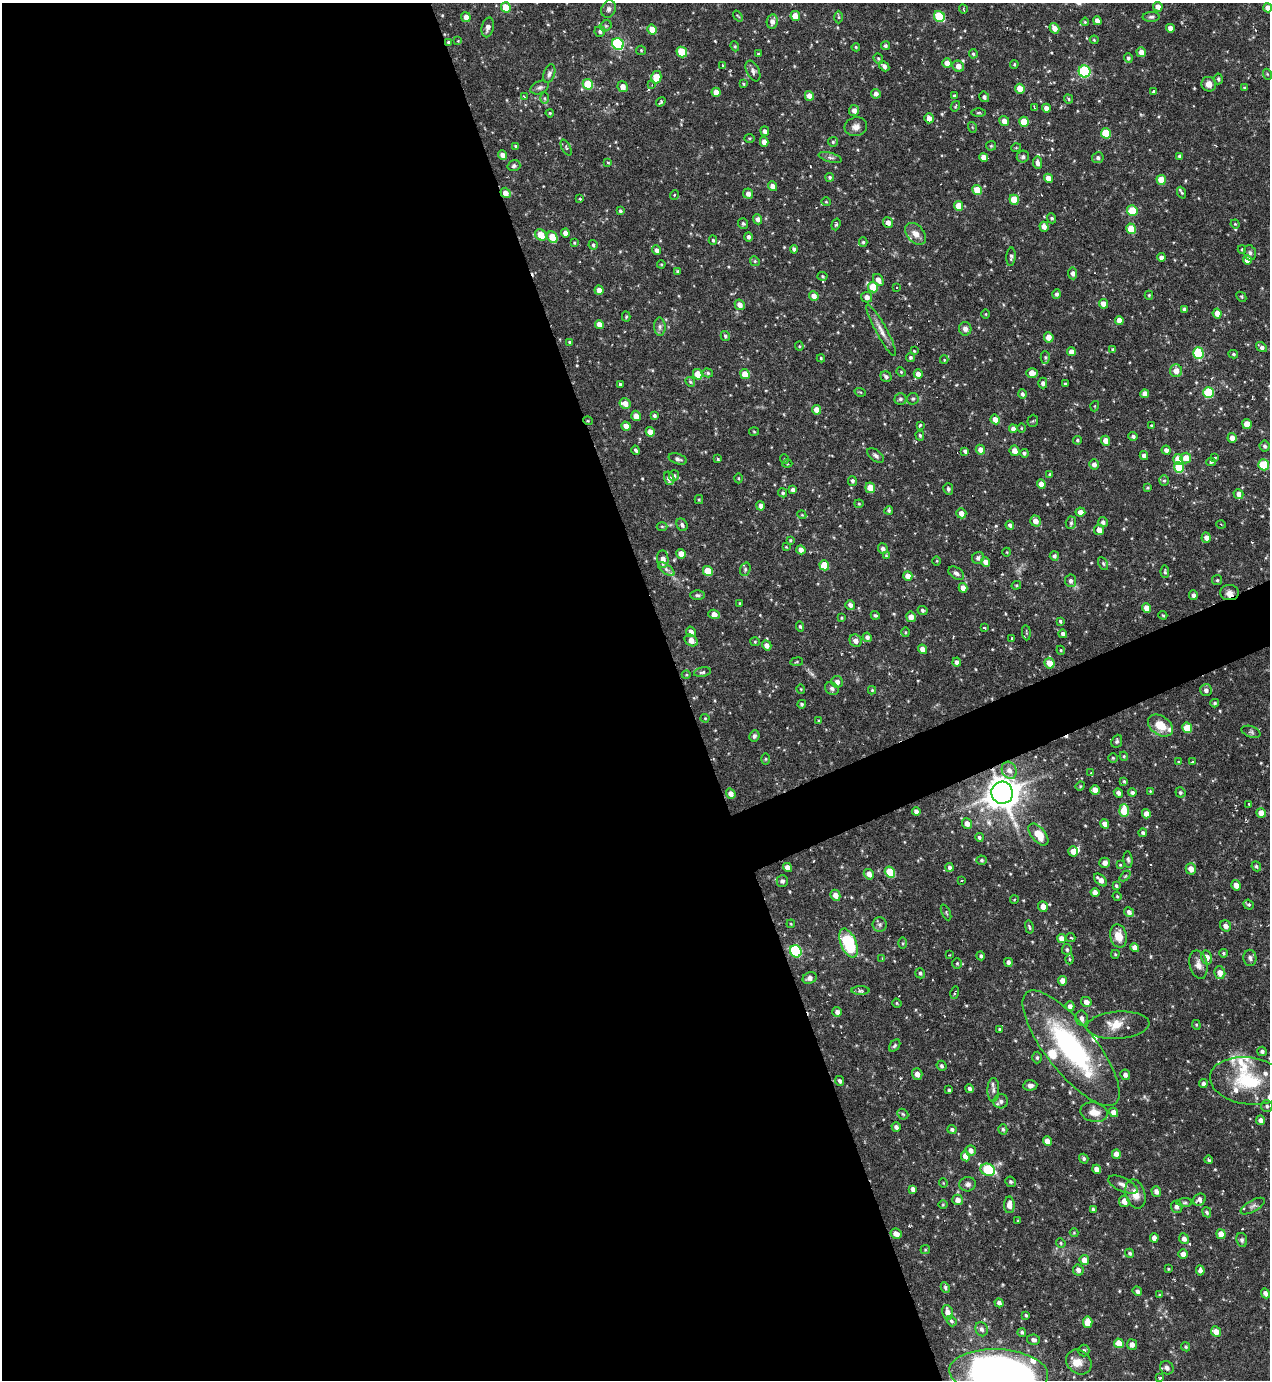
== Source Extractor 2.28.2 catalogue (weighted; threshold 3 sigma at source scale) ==
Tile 9 of 4 x 4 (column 1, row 3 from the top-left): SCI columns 150-1417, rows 1379-2756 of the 5499 x 5511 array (HDU 1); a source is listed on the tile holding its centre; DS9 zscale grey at full resolution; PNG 1272 x 1382 px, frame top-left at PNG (2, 3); each listed source drawn as its Kron ellipse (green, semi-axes under 4 px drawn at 4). Shown black and unused: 56% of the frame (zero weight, under 3 of 6 exposures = <1% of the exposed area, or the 3 px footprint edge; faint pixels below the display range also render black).
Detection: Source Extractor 2.28.2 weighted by HDU 2 'WHT'; one run over the whole footprint, this tile lists its part. Background 0.0695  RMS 0.0041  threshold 0.0168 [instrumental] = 3 sigma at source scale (4.09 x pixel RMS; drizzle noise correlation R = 1.36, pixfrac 0.8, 0.05/0.05 arcsec/px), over >= 5 px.
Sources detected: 539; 1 too faint to see at this stretch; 3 cosmic-ray / hot-pixel residue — neither listed nor drawn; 13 inside a brighter listed object's ellipse — not listed separately; of the other 522, all 500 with FLUX_AUTO >= 0.309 (the completeness limit of this list) listed and drawn (22 fainter detections not listed), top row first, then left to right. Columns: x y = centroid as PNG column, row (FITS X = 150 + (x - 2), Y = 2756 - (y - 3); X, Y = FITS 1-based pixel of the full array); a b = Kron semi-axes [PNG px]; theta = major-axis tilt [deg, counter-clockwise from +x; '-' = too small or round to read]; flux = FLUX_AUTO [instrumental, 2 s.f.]
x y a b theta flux
506 7 5 4 - 8
1158 7 5 4 - 2.2
1268 8 4 4 - 2.7
609 9 9 7 68 1.2
963 9 4 3 - 0.34
738 16 6 3 -52 0.36
795 16 5 4 - 4.1
939 16 6 5 - 21
466 17 5 4 - 2.5
839 17 6 4 -89 0.54
1151 17 8 5 2 0.93
772 21 7 5 80 2.1
1097 21 4 4 - 2.4
1085 22 4 4 - 0.39
606 26 6 5 - 0.68
488 27 10 6 76 1.9
1054 28 5 4 - 2.5
1170 28 4 4 - 2.1
652 30 5 4 - 5.7
600 31 5 5 - 1
1094 40 4 3 - 0.41
458 41 4 4 - 0.33
448 42 4 3 - 0.54
618 44 6 5 - 46
735 46 5 4 - 0.52
886 46 4 4 - 0.8
856 47 4 3 - 0.44
641 50 5 4 - 0.47
682 52 5 5 - 12
1141 52 5 4 - 2.8
758 54 4 3 - 0.45
973 54 5 4 - 0.59
1128 58 5 4 - 0.81
878 59 6 4 -69 0.55
947 63 5 4 - 2.5
1014 64 4 4 - 0.5
723 66 3 3 - 0.46
884 66 6 4 -48 1.3
958 66 6 5 - 2.8
753 71 11 6 -65 1.4
1085 71 6 6 - 42
549 74 10 5 71 1.2
1267 74 5 3 - 0.36
656 77 6 5 - 6.4
1218 79 5 4 - 0.68
588 84 5 5 - 14
743 84 4 3 - 0.43
1209 84 7 7 - 2.6
652 85 3 3 - 0.33
540 87 9 6 24 1.2
623 87 5 5 - 2.6
1244 88 4 3 - 0.37
1020 89 5 4 - 4.2
1153 91 4 3 - 0.82
716 92 5 4 - 3.4
876 94 5 4 - 1.5
954 95 4 3 - 0.6
809 96 5 4 - 3
524 97 4 3 - 0.36
984 97 5 5 - 1
545 98 6 4 -89 0.67
1068 99 5 4 - 0.51
661 102 5 2 - 0.6
955 106 5 4 - 0.44
1034 108 3 2 - 0.5
1046 108 4 4 - 2.1
854 110 5 5 - 2.1
550 113 4 3 - 0.42
979 113 7 3 1 0.53
929 118 5 4 - 2.1
1004 121 5 4 - 2.7
1024 122 5 4 - 6.9
856 127 11 9 12 2.2
972 127 5 3 - 0.36
765 131 4 4 - 1.2
1106 133 5 5 - 13
749 138 5 3 - 0.4
764 142 5 4 - 2.5
833 142 5 5 - 0.58
516 146 4 3 - 0.64
991 146 5 4 - 0.44
566 148 9 4 -64 0.6
1016 148 5 3 - 0.33
503 155 5 4 - 2.6
1179 156 4 4 - 0.72
830 157 12 4 -15 1.1
984 157 5 4 - 2.5
1023 157 6 6 - 1.2
1098 158 6 5 - 1
608 163 4 3 - 0.35
1037 163 6 4 -85 1.5
514 166 6 5 - 0.9
830 177 4 4 - 0.67
1048 178 4 4 - 2.7
1161 180 5 4 - 6.5
773 186 5 4 - 2.4
977 190 5 4 - 6.4
505 193 5 4 - 2.9
1182 193 6 4 -68 0.57
748 194 5 5 - 2.1
674 195 5 3 - 0.31
580 199 3 3 - 0.47
1014 200 5 4 - 8.1
826 202 4 4 - 0.42
959 206 5 4 - 5.4
620 211 4 3 - 0.76
1132 211 5 5 - 10
1052 218 5 4 - 0.6
758 219 5 4 - 1.5
743 223 5 5 - 0.72
888 223 5 5 - 2.2
836 224 6 3 71 0.66
1235 224 5 4 - 0.36
1044 227 5 4 - 2.1
1131 229 5 5 - 9.7
565 233 4 4 - 1.9
916 234 12 8 -49 3
541 235 6 5 - 6.8
552 237 6 5 - 7.4
748 237 5 4 - 1.1
713 240 4 4 - 0.58
863 242 5 4 - 0.61
574 243 4 3 - 0.4
593 245 4 4 - 0.68
794 249 4 4 - 1.1
1242 249 4 3 - 0.42
657 250 5 4 - 1.4
1250 253 8 5 -74 0.84
1011 257 9 4 86 0.94
1161 257 4 4 - 1.5
1247 260 5 4 - 3
755 261 5 4 - 0.51
661 264 4 3 - 0.33
678 271 4 4 - 0.67
1073 273 6 4 -82 1.6
823 276 5 4 - 0.48
878 280 6 5 - 2.4
873 287 5 5 - 10
897 287 3 2 - 0.36
599 290 5 4 - 3.1
1057 294 5 4 - 0.92
1149 295 4 4 - 0.5
814 296 5 4 - 2.3
867 297 5 5 - 1.8
1241 297 5 3 - 0.41
1103 304 5 4 - 3.2
740 305 5 4 - 2.8
1184 309 4 3 - 0.79
1217 313 5 4 - 2.8
986 314 4 3 - 0.33
626 317 5 4 - 0.46
1119 320 4 4 - 2.8
599 324 4 4 - 2.7
660 327 9 5 -88 1.2
965 329 7 6 - 1.6
881 330 29 5 -61 3.2
725 336 5 4 - 0.62
1049 337 5 5 - 3.2
570 342 4 3 - 0.6
799 346 4 4 - 0.4
1261 347 6 4 -35 1.4
1113 349 4 3 - 0.58
914 351 4 3 - 0.37
1071 352 4 4 - 2.6
1198 353 6 5 - 20
1233 354 5 4 - 0.54
910 357 4 4 - 0.77
1045 357 6 4 89 0.67
821 358 4 4 - 0.47
944 359 4 4 - 0.46
1176 371 6 6 - 3
901 372 5 4 - 0.38
708 373 5 4 - 0.63
1032 373 6 4 -1 3.6
698 374 5 4 - 7
745 374 5 4 - 5.5
918 374 4 4 - 2.3
886 377 6 5 - 0.99
690 382 5 4 - 0.51
1043 383 5 4 - 1.1
1065 384 3 3 - 0.74
620 385 3 3 - 0.96
860 392 6 3 -18 0.39
1209 393 5 5 - 19
1022 394 5 4 - 0.97
1145 394 4 4 - 2.5
900 399 6 6 - 0.95
913 399 6 5 - 0.7
625 403 5 5 - 3.2
1095 406 5 3 - 0.32
817 410 5 4 - 3.8
636 416 5 4 - 2.6
654 416 4 4 - 0.88
995 419 5 4 - 3
588 421 5 3 - 0.35
1033 421 6 5 - 0.56
1247 424 5 4 - 5
920 425 3 3 - 0.49
626 426 5 4 - 2.5
1152 426 4 3 - 0.63
1021 428 4 3 - 0.37
1013 429 4 4 - 2.1
650 432 5 4 - 2.8
754 432 5 3 - 0.34
920 436 5 4 - 0.61
1133 436 5 4 - 0.97
1232 438 5 4 - 2.5
1077 440 4 4 - 0.61
1106 441 5 4 - 3.7
1265 446 5 5 - 0.95
636 450 5 3 - 0.81
980 450 5 4 - 2.5
1166 450 4 4 - 1.5
965 451 4 3 - 1
1015 451 5 5 - 3
1024 453 4 4 - 0.83
876 456 10 5 -37 1.1
1144 456 4 4 - 1.6
1186 458 5 5 - 4.1
1215 458 3 3 - 0.35
678 459 9 5 -17 1.1
718 459 3 3 - 0.4
784 459 5 3 - 0.32
1178 459 5 5 - 5.5
1211 462 5 4 - 0.66
787 464 5 3 - 0.37
1094 464 5 4 - 1.7
1264 465 5 5 - 14
1179 467 5 5 - 14
1050 475 4 4 - 0.73
674 476 5 5 - 0.74
669 478 7 5 -75 2.2
738 478 5 3 - 0.38
852 481 5 4 - 0.92
1164 481 5 4 - 0.62
1041 484 4 4 - 2.6
870 488 5 5 - 6.4
1148 488 3 3 - 0.43
948 489 6 5 - 0.98
793 490 4 3 - 1.1
783 493 5 4 - 0.69
1238 494 5 4 - 2.1
699 500 4 4 - 0.46
859 504 4 4 - 0.42
760 506 5 4 - 1.5
889 510 4 4 - 0.66
1080 512 5 4 - 2.3
961 513 5 4 - 2.6
802 515 4 3 - 0.33
1035 521 5 5 - 2.9
1103 522 5 5 - 1.2
1071 523 6 5 - 0.83
682 525 6 5 - 1
1010 525 4 4 - 1.1
1221 525 4 3 - 0.35
662 526 5 3 - 0.44
1099 530 5 5 - 2.9
1206 538 5 4 - 2.2
790 540 4 3 - 0.39
786 547 3 3 - 0.31
883 549 5 4 - 1.4
801 550 5 4 - 2.3
1007 552 4 4 - 0.37
681 554 5 4 - 4.2
886 555 4 4 - 0.38
1054 556 5 4 - 0.98
978 558 6 5 - 1.4
663 559 9 5 -85 2.7
937 561 5 3 - 0.34
986 562 5 4 - 2.6
1103 564 7 4 -63 0.59
824 565 5 5 - 8.1
666 569 9 5 -36 1.4
745 569 7 5 72 0.75
708 571 5 4 - 9.1
1165 572 6 3 -86 0.63
956 573 9 5 -33 1.3
908 576 5 4 - 3
1217 580 5 5 - 0.59
1070 581 6 5 - 1.2
1016 585 5 4 - 0.46
963 588 5 4 - 2.8
1229 592 9 7 0 2.7
698 595 7 5 -1 0.78
1193 595 5 4 - 1.2
740 603 4 2 - 0.52
850 605 5 4 - 1.5
1147 608 5 4 - 3.8
922 610 5 4 - 0.84
714 614 6 4 -20 2.9
875 615 4 3 - 0.62
1163 615 4 3 - 0.42
911 617 5 5 - 2.8
841 618 3 3 - 0.41
1060 621 4 3 - 0.56
800 626 5 4 - 0.64
984 628 3 2 - 0.62
691 632 5 4 - 2.1
905 632 5 3 - 0.37
1026 633 8 3 -85 0.49
1063 634 4 4 - 0.96
867 637 5 4 - 1.2
1012 639 3 3 - 0.75
691 640 7 5 -32 3.1
856 641 6 5 - 2.1
755 642 5 4 - 0.43
767 645 5 4 - 2.3
923 649 5 4 - 2.8
1061 650 4 4 - 0.42
797 662 6 3 9 0.4
957 662 4 4 - 1.4
1049 663 5 5 - 4.9
702 672 8 4 11 0.83
686 675 4 3 - 0.35
837 682 6 5 - 1.8
832 688 7 6 - 1
801 689 4 4 - 0.4
872 690 4 4 - 0.41
1206 690 6 6 - 1.5
1215 703 4 3 - 0.58
802 704 4 4 - 0.61
705 718 4 4 - 0.41
819 721 4 4 - 0.5
1160 725 14 9 -35 7
1187 728 5 5 - 8.2
1251 732 10 5 -19 0.88
754 736 5 5 - 0.95
1117 741 6 5 - 0.72
1124 756 4 4 - 0.45
1113 758 4 4 - 0.48
765 759 6 4 90 0.49
1178 762 4 3 - 0.36
1192 762 3 3 - 0.36
1009 770 9 7 -63 2.5
1091 773 3 3 - 0.59
1124 781 4 4 - 0.46
1080 786 5 4 - 0.42
1095 790 5 4 - 2.6
1150 791 3 3 - 0.34
1180 792 5 5 - 0.61
1002 793 11 10 - 660
1118 793 5 4 - 1.2
1132 793 4 4 - 0.89
731 794 5 4 - 2.3
1249 804 3 3 - 0.61
916 811 4 4 - 1.4
1124 811 6 5 - 11
1261 813 5 4 - 3.7
1146 814 4 4 - 2.6
967 824 5 4 - 2.4
1105 824 5 4 - 2.4
1143 833 4 4 - 0.81
1038 835 13 7 -50 7.2
979 837 4 4 - 0.71
1073 851 5 4 - 3
981 860 5 5 - 0.71
1128 860 8 4 -83 0.76
1105 863 5 5 - 1.9
1120 865 4 3 - 0.45
1256 866 5 4 - 0.71
787 867 5 4 - 2.3
949 867 4 4 - 1
1191 869 5 5 - 3
890 872 6 5 - 12
869 874 5 5 - 2.3
1125 876 6 4 44 0.44
1100 880 8 4 -43 2.4
782 881 5 5 - 1
962 881 4 2 - 0.44
1236 885 5 4 - 2.7
1116 886 4 4 - 0.53
1095 893 4 4 - 2.5
835 895 6 4 -62 2.9
1117 896 5 4 - 0.48
1014 900 4 3 - 0.32
1249 905 5 4 - 0.79
1043 906 5 4 - 2.8
946 912 8 3 -65 0.47
1129 912 5 4 - 1.5
791 924 4 3 - 0.32
880 925 7 7 - 1.1
1225 926 6 5 - 1.8
1029 927 6 3 -78 0.53
1118 936 12 8 -77 5.3
1071 937 5 3 - 0.44
1062 938 5 4 - 2.6
848 943 15 7 -68 24
903 943 6 4 90 0.52
1135 948 5 4 - 2.5
1067 949 5 5 - 0.77
796 951 6 5 - 39
1224 953 4 4 - 0.51
1115 954 4 3 - 0.45
949 955 2 2 - 0.31
981 956 4 4 - 0.77
1207 957 7 5 -77 2.9
882 958 3 3 - 0.32
1250 958 8 6 -86 1.2
1069 959 5 3 - 0.44
1008 962 4 4 - 1.4
957 963 5 4 - 0.5
1198 965 14 8 -77 2.6
920 973 5 4 - 0.74
1220 973 6 5 - 2.9
810 978 7 5 24 1.6
1063 981 5 4 - 2.6
860 991 9 4 0 0.84
955 993 6 2 77 0.39
1086 1002 5 5 - 2.1
897 1003 5 4 - 0.42
1070 1006 5 4 - 1.9
837 1012 5 5 - 1.6
1082 1018 8 6 -80 1.9
1118 1025 31 13 4 5.9
1196 1025 5 4 - 0.48
999 1029 4 3 - 0.4
895 1046 7 4 50 0.67
1071 1048 71 24 -51 61
1262 1051 4 4 - 0.99
1037 1057 6 4 89 0.67
941 1066 5 5 - 0.85
917 1074 6 5 - 2.5
1125 1075 5 5 - 1.3
839 1081 5 4 - 0.9
1248 1081 38 23 -7 22
1203 1084 4 4 - 1.2
1030 1085 7 5 5 1.4
969 1088 4 4 - 1
949 1090 3 3 - 0.5
993 1090 12 6 89 1.5
1001 1101 7 7 - 1.4
1267 1106 6 5 - 0.85
1094 1112 14 10 -11 4.3
1114 1112 5 4 - 2.9
903 1114 6 4 -43 0.64
1260 1120 5 4 - 1.6
896 1127 5 4 - 1.2
952 1129 4 4 - 0.82
1003 1129 5 4 - 0.71
1047 1141 5 4 - 3
971 1150 5 5 - 1.9
1116 1154 5 4 - 2.3
966 1156 5 4 - 3.9
1084 1159 5 4 - 0.74
1209 1160 4 3 - 0.7
1097 1169 4 4 - 2.4
988 1170 7 6 - 18
1011 1182 5 5 - 0.77
943 1183 4 4 - 0.35
968 1184 8 7 - 1.5
1123 1185 16 6 -25 2.1
913 1189 4 4 - 1.3
1156 1191 5 4 - 1.7
1135 1194 15 9 -74 4.2
958 1200 5 5 - 2.4
1199 1200 7 5 44 1.8
1124 1201 6 5 - 3
1185 1203 8 4 0 0.63
943 1205 5 3 - 0.34
1009 1205 8 5 -90 3.1
1253 1206 13 5 30 1.3
1177 1207 6 5 - 1.7
1093 1209 4 3 - 0.8
1207 1212 5 4 - 0.83
1018 1221 3 3 - 0.38
1074 1233 4 4 - 0.35
896 1234 5 5 - 2.7
1221 1234 5 4 - 3.4
1154 1238 5 4 - 2.1
1184 1239 5 4 - 1.7
1242 1240 7 5 -80 0.81
1061 1243 5 4 - 0.45
925 1250 5 4 - 0.41
1130 1253 5 4 - 0.74
1183 1254 5 4 - 2.2
1084 1260 5 4 - 3
1168 1269 4 3 - 0.37
1078 1270 5 5 - 1.7
1200 1270 5 4 - 1.5
945 1287 5 4 - 0.71
1137 1291 5 4 - 1.2
1265 1293 5 4 - 1.6
1159 1295 4 3 - 0.37
999 1303 5 4 - 1.3
948 1312 7 5 -76 3.2
1026 1315 4 3 - 0.52
951 1321 6 4 -50 0.74
1088 1322 6 5 - 5.9
982 1329 7 6 - 1.3
1022 1332 4 4 - 0.75
1216 1332 5 5 - 3.2
1033 1340 6 5 - 1.2
1119 1343 5 5 - 5.1
1132 1345 5 5 - 2
1186 1347 5 4 - 0.59
1084 1350 6 5 - 0.85
1079 1362 14 11 -40 4.2
1167 1368 7 6 - 1.4
999 1373 49 23 -3 260
1160 1378 4 3 - 0.39
Overlapping masked pixels (flux is a lower limit): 4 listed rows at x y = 448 42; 505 193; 588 421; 1002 793
Isophote crosses this tile's border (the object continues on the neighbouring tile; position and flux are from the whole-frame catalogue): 2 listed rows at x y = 1268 8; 999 1373